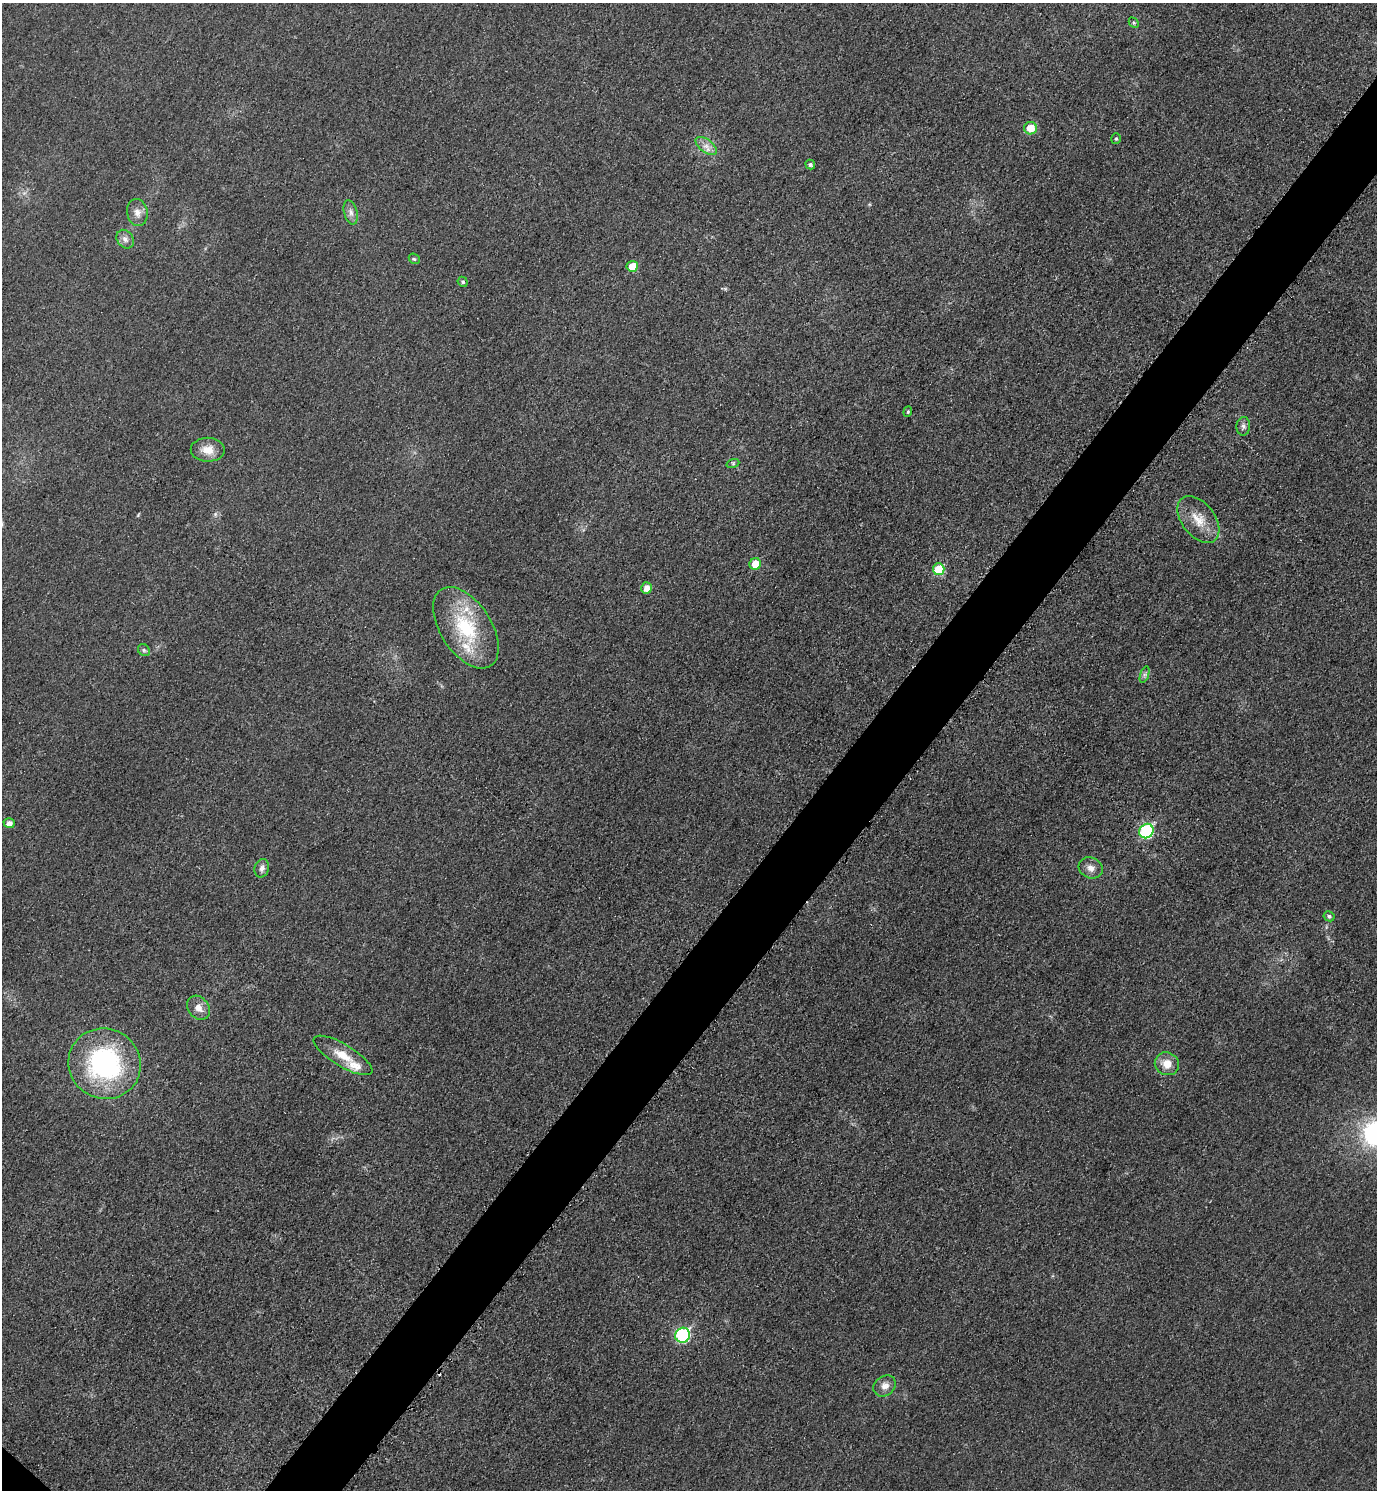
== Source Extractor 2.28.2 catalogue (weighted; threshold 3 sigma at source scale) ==
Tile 10 of 4 x 4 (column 2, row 3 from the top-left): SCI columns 1547-2921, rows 1511-2998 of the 5988 x 5986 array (HDU 1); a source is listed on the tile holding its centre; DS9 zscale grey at full resolution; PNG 1379 x 1492 px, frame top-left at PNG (2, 3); each listed source drawn as its Kron ellipse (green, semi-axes under 4 px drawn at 4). Shown black and unused: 5% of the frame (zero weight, under 3 of 5 exposures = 2% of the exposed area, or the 3 px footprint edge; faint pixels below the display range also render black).
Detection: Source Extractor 2.28.2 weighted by HDU 2 'WHT'; one run over the whole footprint, this tile lists its part. Background 0.0321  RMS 0.0055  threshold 0.0249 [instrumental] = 3 sigma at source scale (4.5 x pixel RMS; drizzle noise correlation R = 1.50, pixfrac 1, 0.05/0.05 arcsec/px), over >= 5 px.
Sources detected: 37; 1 cosmic-ray / hot-pixel residue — neither listed nor drawn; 3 inside a brighter listed object's ellipse — not listed separately; the other 33 listed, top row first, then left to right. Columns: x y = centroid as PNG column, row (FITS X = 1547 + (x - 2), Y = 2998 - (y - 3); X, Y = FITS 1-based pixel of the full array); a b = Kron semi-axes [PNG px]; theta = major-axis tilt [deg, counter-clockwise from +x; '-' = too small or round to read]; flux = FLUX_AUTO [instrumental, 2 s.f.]
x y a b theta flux
1134 23 6 4 -45 0.78
1030 128 6 6 - 9.9
1116 139 5 4 - 0.99
706 146 12 6 -37 3.8
810 164 5 4 - 1.4
137 212 13 10 -80 4.2
351 212 12 6 -75 2.8
125 239 10 8 -54 2.8
414 259 6 5 - 0.86
632 266 5 5 - 9.3
463 282 5 5 - 1.1
908 412 5 4 - 0.8
1243 426 9 7 85 2
208 450 17 12 -1 7.5
733 463 6 4 18 0.92
1198 519 27 16 -52 12
755 564 6 5 - 9.5
939 569 6 6 - 22
646 588 5 5 - 4.8
466 628 46 25 -57 41
144 650 6 5 - 1.1
1144 675 8 4 72 1.3
9 823 5 5 - 2.9
1146 831 7 6 - 62
262 868 9 7 72 2.7
1091 868 12 10 -25 4.1
1329 916 5 5 - 1.3
198 1008 13 10 -53 4.7
343 1055 34 11 -31 11
104 1064 37 35 -30 87
1167 1064 12 11 - 7.3
683 1335 7 7 - 67
885 1386 12 9 36 4